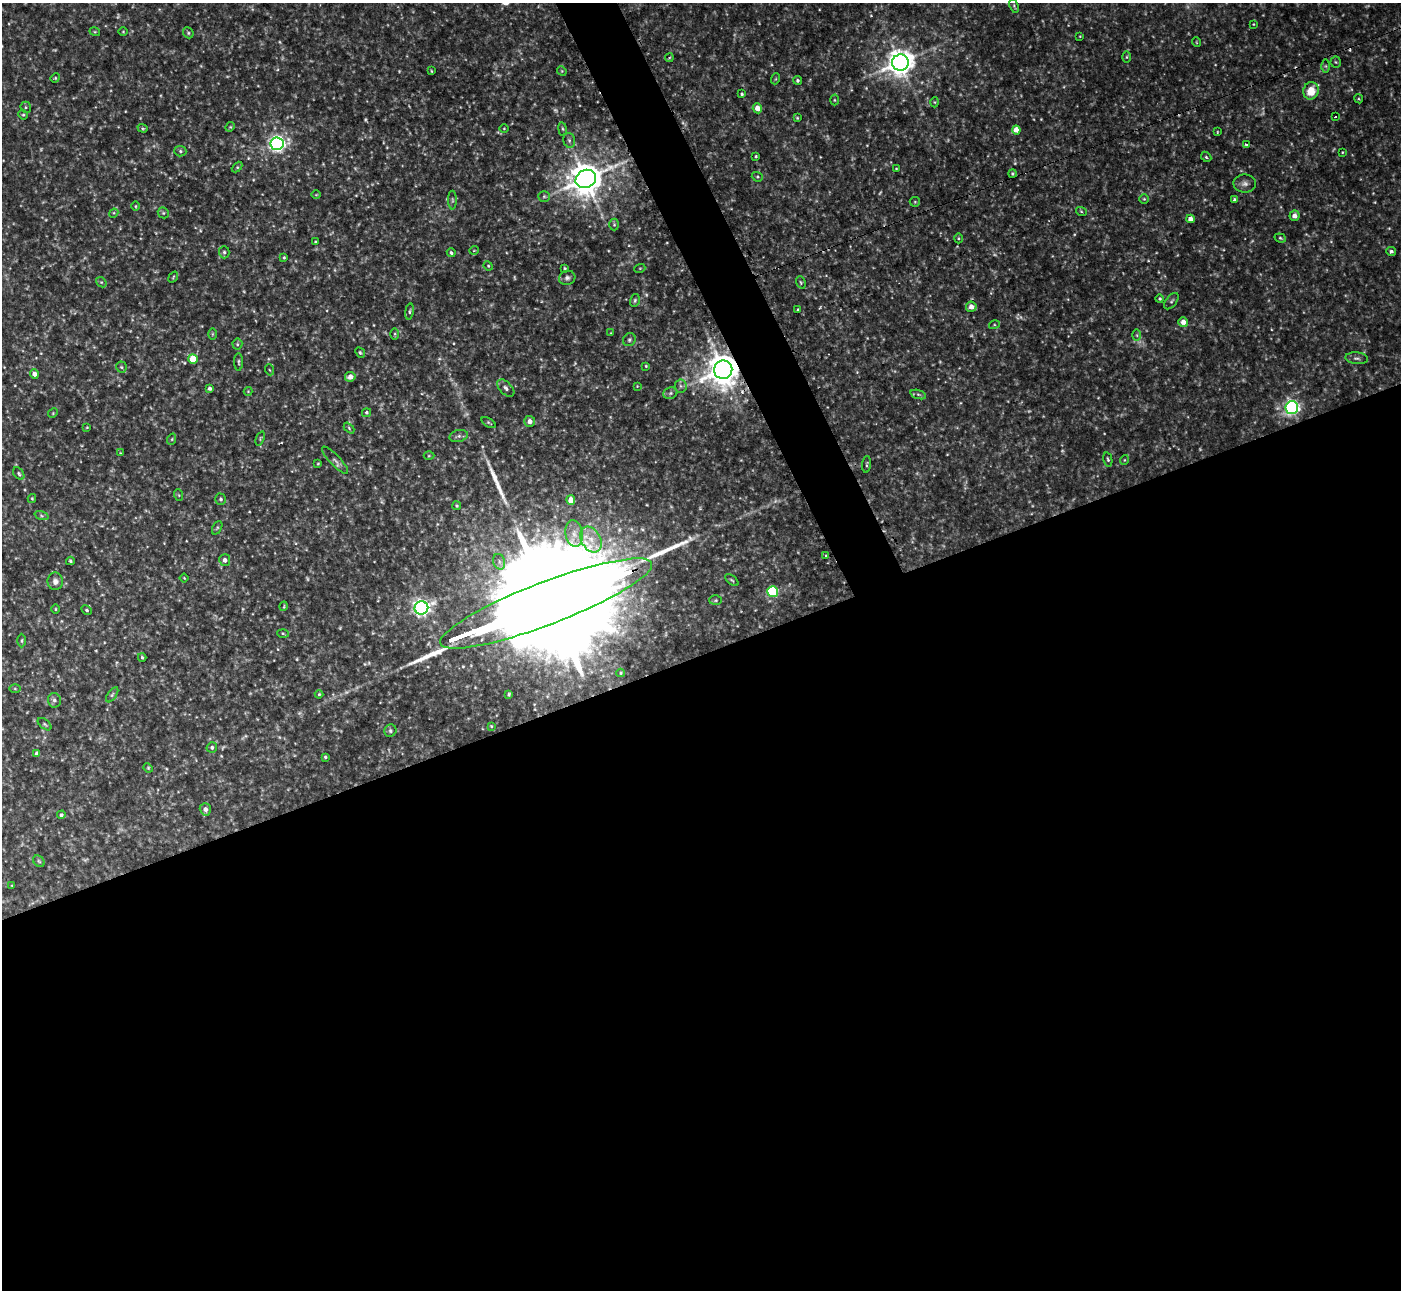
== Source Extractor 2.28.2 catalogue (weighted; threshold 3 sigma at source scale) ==
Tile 15 of 4 x 4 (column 3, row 4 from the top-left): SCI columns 2866-4264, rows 285-1572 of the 6173 x 5943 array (HDU 1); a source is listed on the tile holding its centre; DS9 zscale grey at full resolution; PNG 1403 x 1292 px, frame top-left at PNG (2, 3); each listed source drawn as its Kron ellipse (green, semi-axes under 4 px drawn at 4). Shown black and unused: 51% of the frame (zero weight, under 2 of 3 exposures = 1% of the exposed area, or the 3 px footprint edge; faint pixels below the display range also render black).
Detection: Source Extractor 2.28.2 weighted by HDU 2 'WHT'; one run over the whole footprint, this tile lists its part. Background 0.0722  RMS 0.01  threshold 0.0452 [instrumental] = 3 sigma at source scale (4.5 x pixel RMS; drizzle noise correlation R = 1.50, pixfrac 1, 0.05/0.05 arcsec/px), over >= 5 px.
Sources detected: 210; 36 too faint to see at this stretch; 2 cosmic-ray / hot-pixel residue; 4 long thin detections or spike segments (spike, bleed or trail) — neither listed nor drawn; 2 inside a brighter listed object's ellipse — not listed separately; the other 166 listed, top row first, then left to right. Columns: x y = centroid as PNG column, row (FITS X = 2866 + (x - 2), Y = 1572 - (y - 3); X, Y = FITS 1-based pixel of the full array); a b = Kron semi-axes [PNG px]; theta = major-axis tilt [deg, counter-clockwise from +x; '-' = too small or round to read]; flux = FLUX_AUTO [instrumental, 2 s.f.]
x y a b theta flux
1014 6 7 4 -70 1.3
1253 24 4 3 - 0.7
123 31 5 3 - 0.88
95 32 5 3 - 0.98
188 33 6 5 - 1.6
1080 36 4 3 - 0.74
1196 42 5 3 - 0.76
1127 57 6 4 89 1.2
669 58 4 3 - 1.3
1336 62 5 5 - 1.5
900 63 8 8 - 1200
1326 66 6 4 -89 1.7
431 71 4 2 - 0.84
562 71 5 4 - 1
55 78 5 4 - 1.2
775 79 5 3 - 0.94
797 80 4 4 - 1.8
1311 91 9 7 72 17
742 94 3 3 - 1.3
1359 99 4 3 - 0.99
834 100 5 3 - 1.1
935 102 5 3 - 0.96
26 107 6 5 - 1.6
757 108 5 4 - 9.4
23 115 5 4 - 1.3
1335 117 2 2 - 1.1
797 118 4 3 - 1
230 127 5 4 - 1
143 128 5 4 - 1.5
504 129 4 3 - 0.73
562 129 7 3 -81 1.3
1016 130 4 4 - 15
1217 132 4 2 - 0.76
569 140 7 5 -74 2.4
277 144 6 6 - 370
1246 145 4 3 - 3.5
180 151 6 5 - 1.8
1342 152 3 3 - 0.82
756 156 3 3 - 1.1
1206 157 6 4 -46 1.5
237 167 6 4 45 1.3
896 168 3 2 - 0.63
1012 174 4 4 - 1.4
757 177 6 4 -19 1.4
586 179 10 9 - 2100
1245 183 11 9 0 4.8
316 195 5 3 - 0.81
544 196 6 5 - 1.7
1144 199 5 5 - 1.2
452 200 9 4 -89 1.9
1235 200 4 3 - 1.9
915 202 5 5 - 1.2
135 206 4 3 - 0.88
1081 211 5 3 - 1.1
114 213 5 4 - 1.1
163 213 6 5 - 1.5
1294 216 5 5 - 5.1
1190 219 4 4 - 6.6
614 225 6 5 - 1.5
958 238 5 3 - 0.95
1280 238 6 4 -20 1.5
315 242 3 3 - 1.1
474 250 5 3 - 0.74
1391 251 5 4 - 2.3
224 252 6 5 - 1.9
451 253 4 3 - 1.7
284 257 4 3 - 1.1
488 266 5 4 - 1.2
565 268 3 3 - 1.1
640 268 5 3 - 0.88
173 277 6 3 55 1
567 278 8 7 - 3
101 282 6 4 -42 1.5
801 282 6 4 -70 1.4
1160 299 4 4 - 1.3
635 300 6 4 75 1.6
1171 301 9 5 51 2.1
971 307 5 5 - 7
798 310 3 3 - 1.1
409 311 8 4 81 1.7
1183 322 5 5 - 6.8
994 325 5 3 - 1.2
611 333 4 4 - 0.76
212 334 6 4 89 1.1
395 334 6 4 89 1.2
1137 335 6 4 -89 1.3
629 340 7 6 - 2.2
237 344 5 5 - 1.5
360 353 5 4 - 1.5
1357 358 11 6 -5 3.4
193 359 5 4 - 25
239 362 9 3 -90 1.5
646 366 3 3 - 1
121 367 5 5 - 1.5
270 370 5 3 - 1
723 370 9 9 - 2000
34 374 5 4 - 5.1
350 377 5 5 - 6.9
637 386 3 3 - 0.73
681 386 6 6 - 2.2
210 388 4 3 - 2.7
506 388 10 6 -45 3.6
248 391 4 4 - 0.86
670 393 7 5 22 2.2
918 394 8 3 -19 1.9
1292 408 6 6 - 290
53 413 5 4 - 1.1
367 413 4 4 - 1.5
530 421 5 5 - 6.2
489 423 8 3 -31 1.4
87 427 3 2 - 0.72
349 428 6 4 -47 1.3
459 436 9 6 14 3
260 438 7 3 69 1.2
172 439 6 3 72 1.2
120 453 3 3 - 0.75
429 456 5 3 - 0.93
1108 459 7 4 -77 1.6
335 460 18 5 -46 4
1124 460 5 3 - 0.9
318 464 4 3 - 1
867 464 8 3 85 1.5
19 473 7 4 -53 1.8
179 495 6 3 -70 1.1
32 498 4 4 - 1.1
221 499 5 5 - 1.9
571 500 5 4 - 10
457 506 4 4 - 1.2
42 516 7 3 -19 1.5
217 528 7 4 64 1.4
574 534 13 8 -81 7.7
591 540 14 9 -60 12
826 556 3 3 - 1.9
225 560 6 5 - 4
70 561 4 3 - 1.5
499 562 8 6 -72 2.9
184 578 4 3 - 0.8
732 580 8 4 -38 1.5
55 581 9 7 -90 4.6
772 592 5 5 - 78
716 600 6 5 - 1.4
546 603 113 21 21 89000
284 606 5 3 - 0.86
421 608 7 6 - 420
56 609 4 3 - 0.8
87 610 6 4 -28 1.4
283 633 6 4 -2 1.2
22 641 7 3 89 1.3
142 657 4 3 - 1.5
621 673 4 4 - 0.95
15 689 6 4 -1 1.2
319 694 4 4 - 1.1
509 694 4 3 - 1.3
112 695 9 4 54 1.9
54 700 7 6 - 3.1
45 724 8 4 -38 1.7
491 726 4 4 - 0.93
390 731 6 6 - 2
212 747 5 5 - 2.4
37 753 4 4 - 3.7
325 757 3 3 - 1.2
148 768 5 4 - 1.1
205 809 6 5 - 4.1
61 815 4 4 - 1.7
39 861 6 5 - 1.7
12 886 3 3 - 0.85
Overlapping masked pixels (flux is a lower limit): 2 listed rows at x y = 723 370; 546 603